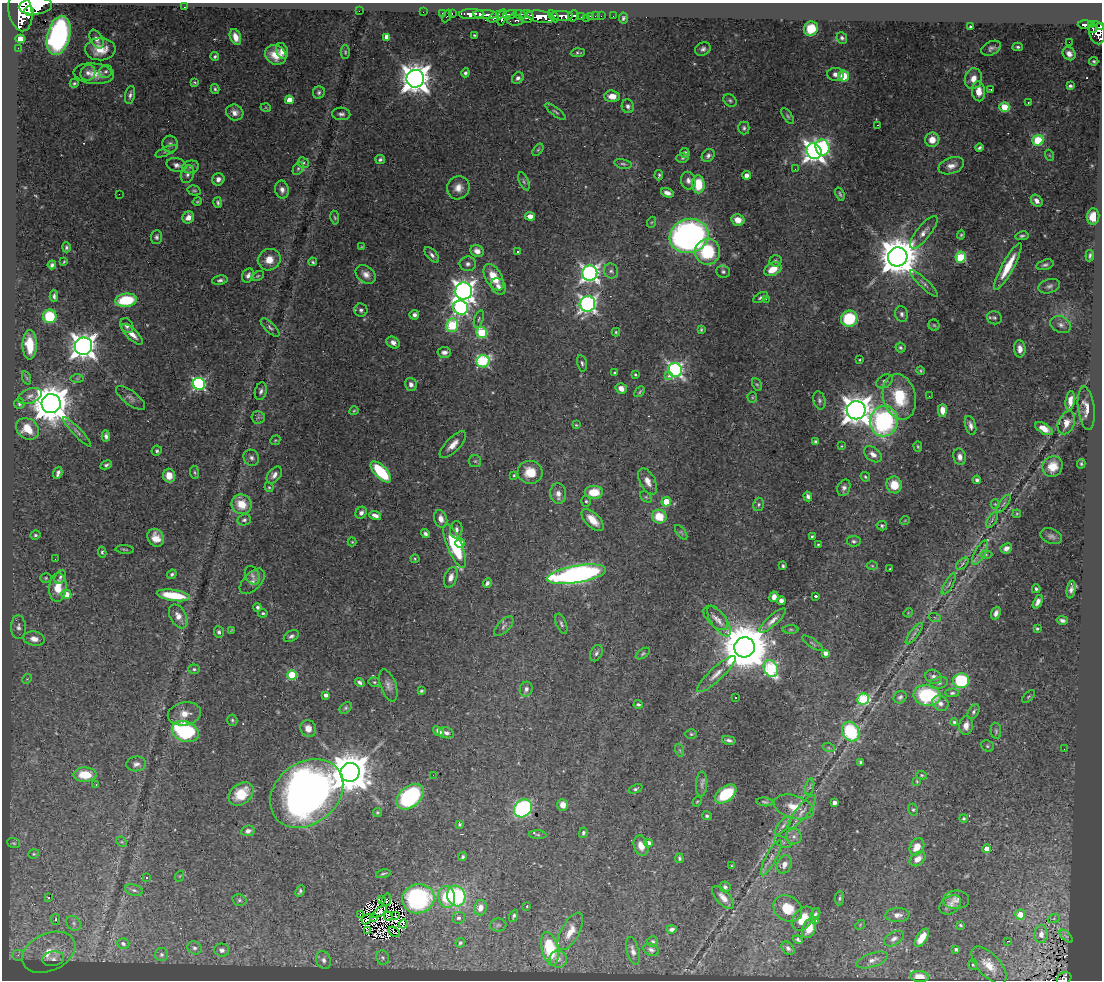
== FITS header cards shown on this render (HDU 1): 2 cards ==
NAXIS1  =                 1100
NAXIS2  =                  978

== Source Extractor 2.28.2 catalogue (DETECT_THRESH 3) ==
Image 1100 x 978 px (HDU 1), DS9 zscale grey, 1 PNG px = 1 image px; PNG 1104 x 982 px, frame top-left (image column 1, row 978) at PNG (2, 3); each listed source drawn as its Kron ellipse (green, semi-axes under 4 px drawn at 4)
Background 0.429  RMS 0.018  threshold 0.0551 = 3 sigma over >= 5 px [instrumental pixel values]
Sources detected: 531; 12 with non-positive FLUX_AUTO (blend fragments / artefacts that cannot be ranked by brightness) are neither listed nor drawn; of the other 519, the 500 brightest by FLUX_AUTO listed and drawn (19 fainter detections omitted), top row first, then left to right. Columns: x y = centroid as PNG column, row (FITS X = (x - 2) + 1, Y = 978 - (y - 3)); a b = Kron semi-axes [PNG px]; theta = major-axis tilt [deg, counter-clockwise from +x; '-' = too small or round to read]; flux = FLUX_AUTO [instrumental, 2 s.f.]
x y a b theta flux
35 6 16 8 6 3100
184 7 3 2 - 1.8
20 11 20 11 -80 3400
29 11 5 4 - 630
359 11 2 2 - 120
423 12 2 2 - 8.7
442 13 2 2 - 9.3
452 13 3 2 - 19
472 14 13 5 1 1100
485 14 12 4 -2 790
519 14 7 3 -9 260
510 15 7 4 17 390
447 16 6 3 63 59
496 16 9 4 31 290
526 16 7 6 - 620
554 16 7 4 -60 400
562 16 11 5 -2 860
573 16 6 5 - 180
591 16 3 3 - 31
595 16 2 2 - 5.5
601 16 2 2 - 6.8
613 16 2 2 - 5.7
502 17 8 3 75 350
541 17 14 6 -9 1600
582 17 3 3 - 97
586 18 2 2 - 7.7
623 18 5 4 - 2.6
515 20 8 5 -2 210
1085 25 7 4 -1 160
1092 25 4 3 - 120
971 27 3 3 - 3.8
1101 27 4 3 - 100
811 29 7 7 - 37
1093 29 4 2 - 56
1097 33 12 7 -77 560
59 35 20 11 76 310
474 35 3 3 - 1.4
235 37 8 5 -69 12
387 37 4 4 - 13
842 38 6 5 - 3.1
20 39 4 4 - 46
97 39 10 6 -62 5.9
1069 42 3 2 - 150
1018 47 5 3 - 2.6
18 48 2 2 - 5.1
991 48 10 6 26 4.7
100 49 15 11 3 24
703 49 8 6 28 4.1
282 51 8 5 -74 7.7
345 52 6 4 -89 1.9
578 53 7 4 3 2.6
1069 54 7 6 - 6.9
276 55 11 9 -29 19
215 56 4 4 - 2.1
1094 61 4 4 - 1.9
106 71 7 6 - 3.2
88 73 8 7 - 5.7
465 73 4 4 - 3.4
94 74 20 10 -6 17
836 74 8 6 -4 6.8
844 76 5 5 - 28
518 78 6 5 - 4.4
415 79 9 9 - 2100
973 79 10 8 76 12
195 82 4 3 - 1.3
74 83 4 4 - 1.9
1070 86 4 3 - 2.9
215 89 5 3 - 2.1
991 89 4 2 - 1.1
979 91 10 6 -84 17
319 92 6 6 - 3
130 95 9 5 79 3.7
612 96 8 5 -3 15
289 100 4 4 - 21
730 100 7 5 -40 2.6
1028 102 3 2 - 1.2
628 106 7 6 - 5
1004 107 5 4 - 60
266 108 5 3 - 1
235 112 9 8 - 7.6
555 112 12 4 -37 2.6
341 114 9 6 -3 4.1
788 116 9 4 -56 2.6
878 125 3 2 - 2.7
744 128 6 5 - 3.2
932 140 7 7 - 16
1038 140 5 5 - 88
170 144 8 7 - 4.3
822 147 8 7 - 150
979 148 4 3 - 2.4
538 150 7 4 53 1.8
166 151 11 4 25 3
814 151 8 7 - 830
685 153 5 4 - 3.7
1049 155 5 3 - 1.3
708 156 7 5 50 4.1
682 158 6 5 - 2.1
380 159 5 4 - 2.7
303 163 6 5 - 2
623 164 9 4 -13 2.8
177 165 10 6 -14 5.3
951 166 13 8 19 9.8
190 167 9 6 13 3.4
298 168 7 5 63 2.1
795 169 2 2 - 2.3
187 174 9 6 71 5.1
659 175 5 3 - 2
747 175 4 4 - 11
218 179 6 6 - 5.8
524 181 10 4 -67 3
688 181 9 7 -79 6.1
698 184 9 6 -87 37
458 188 12 11 - 12
282 190 9 7 -78 6.3
194 191 7 5 -14 2.1
667 193 6 4 -21 6.7
119 194 2 2 - 15
840 194 7 3 -71 2
197 201 5 3 - 1.7
1037 201 6 5 - 6.5
218 203 5 4 - 2.5
530 216 5 4 - 12
188 217 6 5 - 8
1093 217 8 6 83 16
335 218 7 4 -81 1.9
738 220 6 5 - 15
652 222 5 3 - 1.3
924 232 20 7 51 9.8
961 235 4 4 - 1.7
689 236 20 17 16 630
1022 236 7 4 11 2.5
156 237 7 5 87 3.1
66 247 5 4 - 2.3
361 247 4 3 - 1.1
477 251 7 6 - 8.7
518 251 3 2 - 2
707 252 13 12 - 69
432 255 9 5 -48 4.2
1090 256 5 3 - 2.9
898 257 10 9 - 4100
961 257 5 5 - 86
269 260 11 10 - 15
775 261 6 5 - 2.6
64 262 4 2 - 1.3
313 262 4 3 - 2
468 264 8 7 - 4.7
52 265 4 4 - 3.1
1045 265 9 5 15 3.4
1008 266 26 6 62 32
773 269 9 6 27 21
611 271 7 7 - 3.9
723 272 7 6 - 2.8
590 273 8 7 - 570
366 274 11 8 -36 8.5
248 275 7 6 - 5
258 276 7 4 27 1.9
494 277 14 8 -60 30
220 280 8 4 9 3.3
924 284 19 4 -44 4.6
498 286 9 7 -56 6.6
1049 286 11 7 16 4.8
464 291 8 8 - 920
54 296 6 4 -90 3.4
760 297 8 4 30 2.9
766 299 3 2 - 2.4
126 300 11 6 7 65
587 304 8 7 - 480
461 307 8 7 - 280
361 310 6 6 - 3.6
902 314 8 6 -77 4.2
414 315 4 4 - 4.5
50 316 7 6 - 68
994 318 7 6 - 3.1
479 319 9 4 72 2.5
849 319 8 8 - 72
452 325 6 6 - 120
934 325 5 5 - 2
1061 325 11 8 -23 6.1
127 326 8 6 -57 4.7
270 327 12 5 -44 3.5
701 330 4 3 - 1.8
616 332 4 4 - 1.6
481 333 6 5 - 97
132 334 14 5 -43 10
393 343 7 5 -33 6.3
30 345 15 7 -90 32
83 346 9 8 - 1400
900 348 5 4 - 2.7
1020 349 8 6 -85 7.5
444 352 7 5 3 5.4
860 360 3 2 - 1.6
483 361 6 6 - 170
582 363 8 5 -78 3.1
675 370 7 6 - 350
921 371 4 4 - 1.8
615 373 3 3 - 1.8
635 374 3 3 - 1.7
668 376 3 3 - 4
27 378 7 4 -71 2
77 379 7 4 0 2.6
884 381 9 6 32 5
199 384 6 6 - 230
411 384 6 5 - 5.7
757 384 7 4 -61 1.8
621 388 6 5 - 10
261 391 9 6 75 4.3
640 392 6 3 47 1.8
30 396 12 7 20 7.1
929 396 2 2 - 1.9
752 397 5 5 - 1.8
899 397 23 16 -76 59
131 398 17 7 -37 5.5
819 400 9 6 -75 3.6
1070 401 10 4 81 9.3
19 404 5 5 - 3.2
51 404 9 9 - 4000
1086 408 22 8 -83 14
856 410 9 9 - 2000
942 410 6 4 89 18
354 411 5 4 - 1.3
258 417 7 6 - 3.3
884 421 15 14 - 230
1066 423 12 8 66 11
576 425 4 4 - 1.4
970 425 10 5 -73 6
27 429 12 10 -35 26
1044 429 10 5 -30 12
77 432 19 4 -46 4.9
106 436 5 4 - 3.7
275 440 5 4 - 1.5
815 442 4 4 - 2.5
453 445 17 7 46 12
841 446 4 3 - 1
918 447 5 4 - 1.8
157 451 5 5 - 2.6
873 454 10 6 -39 7.7
960 457 8 6 -80 7.3
251 458 8 7 - 4.9
475 461 6 6 - 2.3
1081 464 5 3 - 1.8
106 465 6 3 23 2.5
1053 466 11 9 55 17
194 472 7 4 -83 1.9
381 472 13 6 -46 76
530 472 12 11 - 23
58 473 6 4 72 3.6
169 475 7 6 - 12
274 475 9 6 51 6.5
514 475 3 3 - 1.7
865 477 5 4 - 1.8
977 480 4 4 - 3.1
648 481 14 7 -63 12
894 485 8 7 - 23
269 487 5 4 - 1.5
844 488 9 6 69 4.5
594 492 9 6 2 33
558 493 10 8 -85 8.5
808 496 5 4 - 3.7
646 497 6 4 -45 1.8
586 501 5 4 - 2.1
666 502 5 4 - 37
242 504 10 9 - 28
759 504 7 5 73 2.6
995 504 4 4 - 1.3
1003 504 10 3 54 2.7
361 513 6 5 - 5.1
1017 514 4 3 - 1.2
375 515 6 4 -20 6
659 517 7 6 - 34
441 519 9 6 -71 9.1
244 520 7 5 10 3.2
593 520 14 7 -45 20
905 520 5 3 - 0.99
992 520 9 3 59 2.6
882 526 5 4 - 2.3
456 530 9 6 85 4.7
681 532 8 4 -54 1.8
425 534 5 4 - 3.4
35 535 5 4 - 2.2
812 536 3 3 - 1.7
1051 536 11 7 -21 4.9
156 538 9 8 - 13
854 541 7 5 -7 3.1
352 542 4 4 - 1.4
460 543 5 5 - 19
818 544 3 2 - 1.1
455 546 23 7 -67 88
1006 548 6 5 - 5.5
125 549 9 3 -4 1.9
102 552 6 4 -82 2.1
980 553 13 5 62 5.6
986 555 6 4 -1 1.9
55 559 2 2 - 1.7
415 559 4 4 - 1.4
962 564 8 4 46 2.1
783 566 4 3 - 2.2
872 566 5 3 - 1.4
890 569 3 2 - 1.2
172 574 5 4 - 2.5
577 574 30 8 10 510
252 575 10 7 -63 4.2
60 577 7 5 61 3.2
451 577 10 6 71 7.2
46 578 6 5 - 1.8
252 581 15 8 46 8.2
487 583 5 3 - 3.3
949 584 12 4 60 3.4
58 587 14 8 85 23
1036 589 4 3 - 2.4
1071 590 9 4 79 5.6
66 594 5 4 - 15
173 595 17 5 -8 48
816 596 3 3 - 2.1
774 597 5 4 - 8.4
781 601 4 4 - 6.3
1038 602 7 4 65 5.5
258 607 4 4 - 2.9
263 613 4 4 - 2.1
908 613 5 3 - 1.1
996 613 7 4 69 6.2
178 616 13 8 -62 11
716 618 15 8 -45 7.8
935 618 6 4 -20 1.8
773 620 17 5 42 7.6
1062 620 5 3 - 3.9
719 621 18 7 -55 9.8
561 624 10 5 -69 3
504 626 12 6 46 4.4
18 627 12 7 -88 5.6
791 629 8 4 0 2
1037 629 4 4 - 1.8
231 630 3 2 - 1.1
219 632 6 5 - 3.1
914 634 13 4 53 4.3
291 636 8 5 28 3.7
34 639 11 7 -11 9.6
812 643 12 3 -35 2
744 647 10 10 - 8200
596 653 8 5 63 3.4
825 653 4 4 - 6.8
643 654 8 4 35 2.1
771 668 9 7 -62 150
194 669 6 4 -1 2.2
716 674 25 6 43 13
292 675 5 5 - 63
934 677 8 6 -27 5.5
27 679 5 4 - 1.4
961 681 8 7 - 100
360 682 5 3 - 3.4
374 682 6 4 -15 2.2
939 683 9 5 14 4
388 685 17 7 -71 7.6
526 689 7 6 - 4.9
421 691 3 3 - 1.9
952 693 6 4 3 2.4
326 695 4 4 - 5.3
927 695 14 10 -7 100
736 697 3 2 - 1.9
900 697 7 6 - 3.4
1028 697 8 3 44 1.8
863 699 6 5 - 130
940 703 8 7 - 6.4
638 704 4 4 - 2.5
346 708 7 5 42 2.3
974 712 8 5 60 3.1
184 714 17 11 11 15
232 720 5 5 - 2.1
954 722 4 4 - 1.8
966 726 9 6 84 7.8
308 728 8 7 - 10
185 731 14 10 -22 130
439 731 6 4 -38 5
996 731 8 5 -81 2.4
851 732 10 8 -62 110
446 733 7 5 -16 3.5
691 734 6 5 - 1.9
729 740 7 3 -12 3.3
987 746 7 5 -24 2.5
829 748 6 4 -18 1.8
1064 749 2 2 - 1.8
679 750 7 4 -70 1.8
861 762 3 3 - 2.4
136 764 10 7 6 5.3
350 772 9 9 - 4700
85 775 11 7 -2 32
433 775 2 2 - 3.1
922 775 5 4 - 1.7
917 781 4 3 - 1.3
702 784 12 5 87 4.8
96 785 3 2 - 1.1
810 787 9 3 77 2.3
635 789 7 4 21 2.4
307 793 40 31 38 960
241 794 14 10 40 32
726 794 12 7 38 59
410 797 15 10 41 150
697 801 5 3 - 1.1
765 802 8 4 -6 2.4
834 803 4 4 - 6.9
563 805 6 5 - 12
794 807 21 11 -16 22
523 808 10 8 45 220
913 810 6 5 - 2.3
377 812 4 4 - 1.6
802 812 21 6 51 9.6
707 816 5 4 - 2.6
964 818 4 4 - 1.8
460 825 4 4 - 2.4
783 825 11 5 49 4.1
248 831 7 5 9 5.1
583 833 5 4 - 2.8
538 835 8 4 -3 2.2
794 836 8 8 - 5.5
122 842 6 4 -44 2
782 842 9 5 -27 3
14 843 6 5 - 1.9
648 843 4 4 - 9.2
641 846 10 7 -72 11
917 847 9 7 59 17
986 849 4 4 - 13
34 854 5 4 - 1.7
463 857 4 3 - 2.3
679 858 5 3 - 2.2
771 858 20 5 62 7.7
918 859 9 6 38 11
784 864 9 7 65 8.5
732 866 3 3 - 1.3
383 874 7 3 12 1.8
180 876 5 3 - 1.1
146 878 3 2 - 1.6
725 887 6 5 - 3.4
134 890 9 5 -15 3.7
300 891 6 4 66 2.7
456 896 10 9 - 150
447 897 11 8 -81 44
723 897 14 6 -48 9.1
48 898 3 3 - 1.4
840 898 7 4 83 2.2
381 899 3 2 - 330
418 899 16 14 14 170
239 900 7 5 -15 2.6
386 900 6 4 72 1.8
956 900 13 9 0 7.2
950 905 12 8 36 8.1
527 906 3 2 - 1.1
480 908 8 6 81 13
788 909 15 12 -35 26
380 912 8 4 39 4.7
360 914 4 3 - 2.9
815 914 6 4 68 2.5
1020 914 5 5 - 22
897 915 12 7 2 7.7
388 916 5 3 - 3
395 916 3 2 - 1.4
514 916 6 4 65 2.5
374 917 3 3 - 1.3
458 918 6 6 - 3.2
1054 918 6 4 21 2
56 919 5 4 - 2.1
366 919 6 2 49 1.7
803 919 13 9 50 21
815 921 4 4 - 12
74 923 8 6 -50 4.3
403 924 4 2 - 1
498 925 8 6 2 3.1
860 925 5 4 - 1.5
960 925 3 3 - 1.6
809 928 10 6 68 16
671 929 5 3 - 3.9
367 930 4 2 - 1.8
570 931 21 9 61 18
394 932 6 2 -38 2.8
1041 934 9 6 87 9.1
1066 936 8 4 -45 2.3
922 938 10 5 57 17
894 939 11 6 31 5.5
798 940 5 3 - 2.3
1007 941 3 2 - 3.8
653 942 5 5 - 2.7
460 943 5 4 - 2.1
123 944 6 5 - 5
194 948 7 6 - 3.7
788 948 7 5 -46 3.9
550 949 17 8 -77 67
956 949 3 3 - 3.3
222 950 7 6 - 4.8
651 950 8 6 -26 4.3
633 951 14 6 -77 6.3
49 952 28 18 25 38
162 954 6 6 - 4
18 955 6 6 - 3.9
383 957 7 6 - 3
53 959 11 7 11 4.9
558 959 9 8 - 6
323 960 9 7 -66 5.2
872 960 16 7 18 7.2
973 965 5 4 - 2.1
989 965 23 11 -47 20
919 976 9 5 -7 10
1064 978 7 6 - 140
At the frame edge (FLAGS 8, measured only in part): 2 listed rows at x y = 1101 27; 1064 978
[19 fainter detections neither listed nor drawn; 12 non-positive-flux detections neither listed nor drawn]